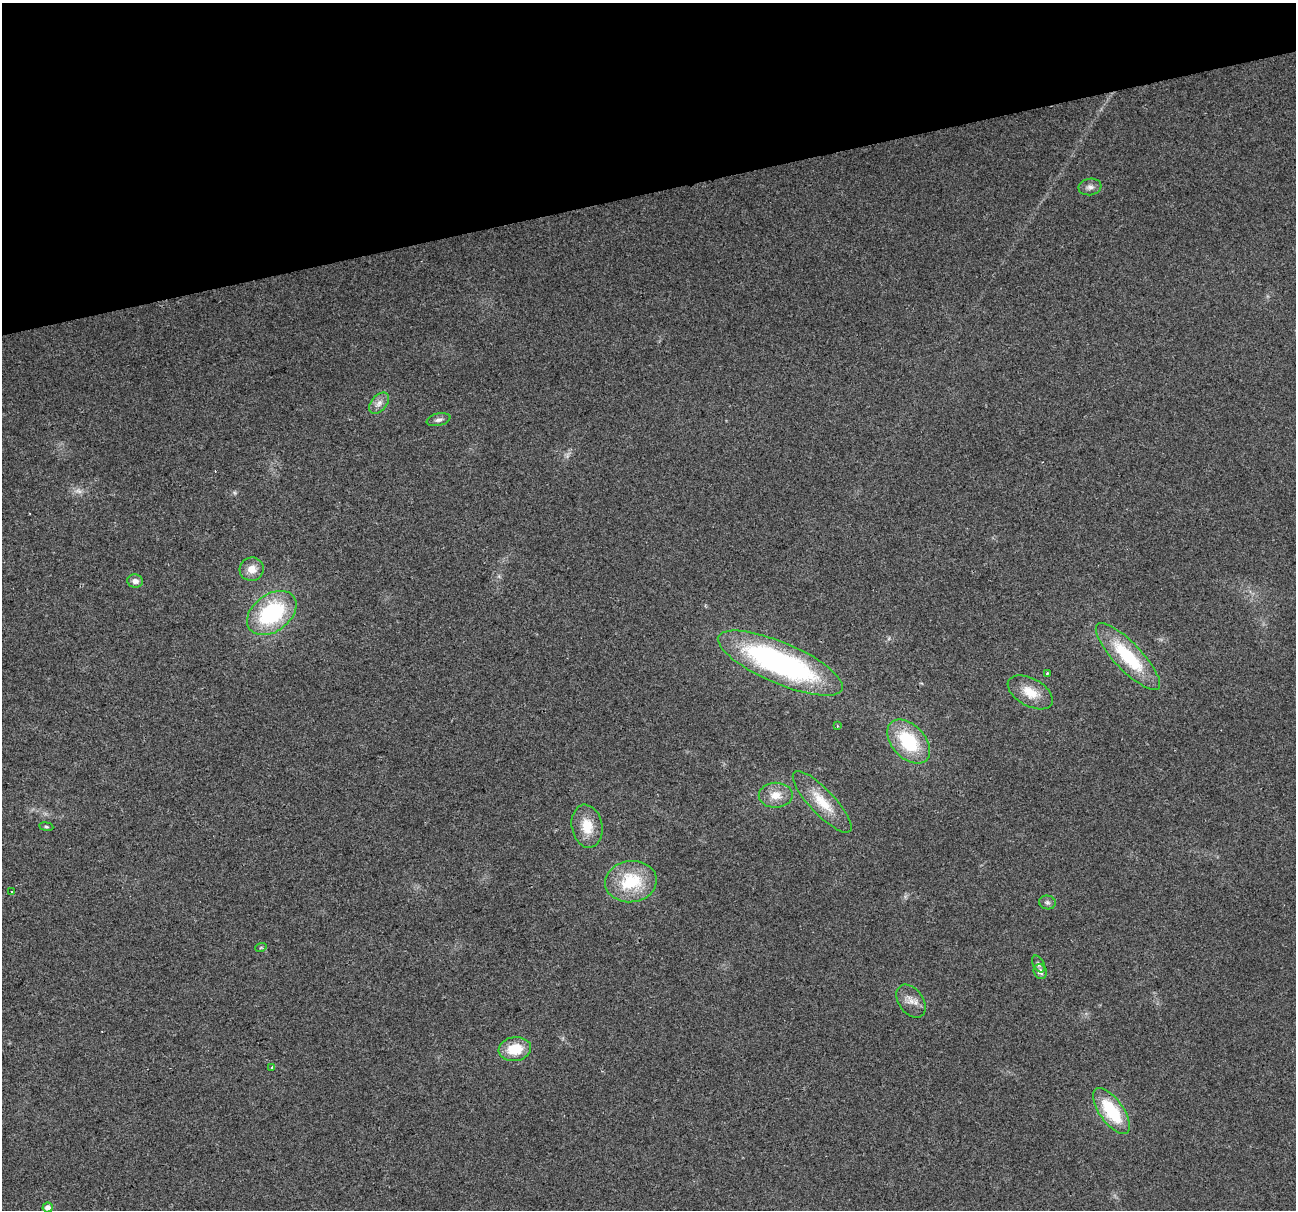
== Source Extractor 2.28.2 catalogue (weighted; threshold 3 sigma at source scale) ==
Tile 3 of 4 x 4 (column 3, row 1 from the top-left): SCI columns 2587-3880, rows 3720-4927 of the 5173 x 4973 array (HDU 1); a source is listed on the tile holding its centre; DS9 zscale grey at full resolution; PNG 1298 x 1212 px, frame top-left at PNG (2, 3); each listed source drawn as its Kron ellipse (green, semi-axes under 4 px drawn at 4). Shown black and unused: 16% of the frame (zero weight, under 2 of 3 exposures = <1% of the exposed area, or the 3 px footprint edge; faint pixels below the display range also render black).
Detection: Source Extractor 2.28.2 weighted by HDU 2 'WHT'; one run over the whole footprint, this tile lists its part. Background 0.0557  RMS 0.0074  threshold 0.0334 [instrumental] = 3 sigma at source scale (4.5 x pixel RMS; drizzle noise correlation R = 1.50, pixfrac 1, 0.0396/0.0396 arcsec/px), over >= 5 px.
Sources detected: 28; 1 too faint to see at this stretch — neither listed nor drawn; the other 27 listed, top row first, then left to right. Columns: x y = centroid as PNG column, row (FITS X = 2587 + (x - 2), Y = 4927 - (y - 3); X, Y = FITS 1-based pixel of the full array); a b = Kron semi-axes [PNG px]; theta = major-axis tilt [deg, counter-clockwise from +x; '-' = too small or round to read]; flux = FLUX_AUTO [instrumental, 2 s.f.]
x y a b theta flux
1090 187 11 8 9 3.5
379 403 12 7 50 4.4
439 420 12 6 13 2.8
252 569 12 11 - 8.5
135 581 8 6 -9 3.8
272 613 27 18 36 74
1128 657 44 13 -46 48
780 663 67 20 -23 190
1047 673 3 3 - 0.85
1030 692 24 13 -29 15
837 726 3 2 - 0.63
909 742 26 16 -47 44
776 795 17 12 0 10
822 802 41 12 -47 20
587 826 22 15 -79 16
46 827 7 3 -9 1.1
631 882 26 20 8 37
11 892 3 2 - 0.57
1047 902 8 7 - 1.9
261 947 6 3 20 0.7
1038 964 9 5 -62 2
1040 971 7 6 - 3.2
911 1001 18 12 -54 7.1
515 1049 16 12 9 20
272 1068 3 3 - 1.8
1111 1111 27 12 -54 41
48 1207 5 5 - 4.4